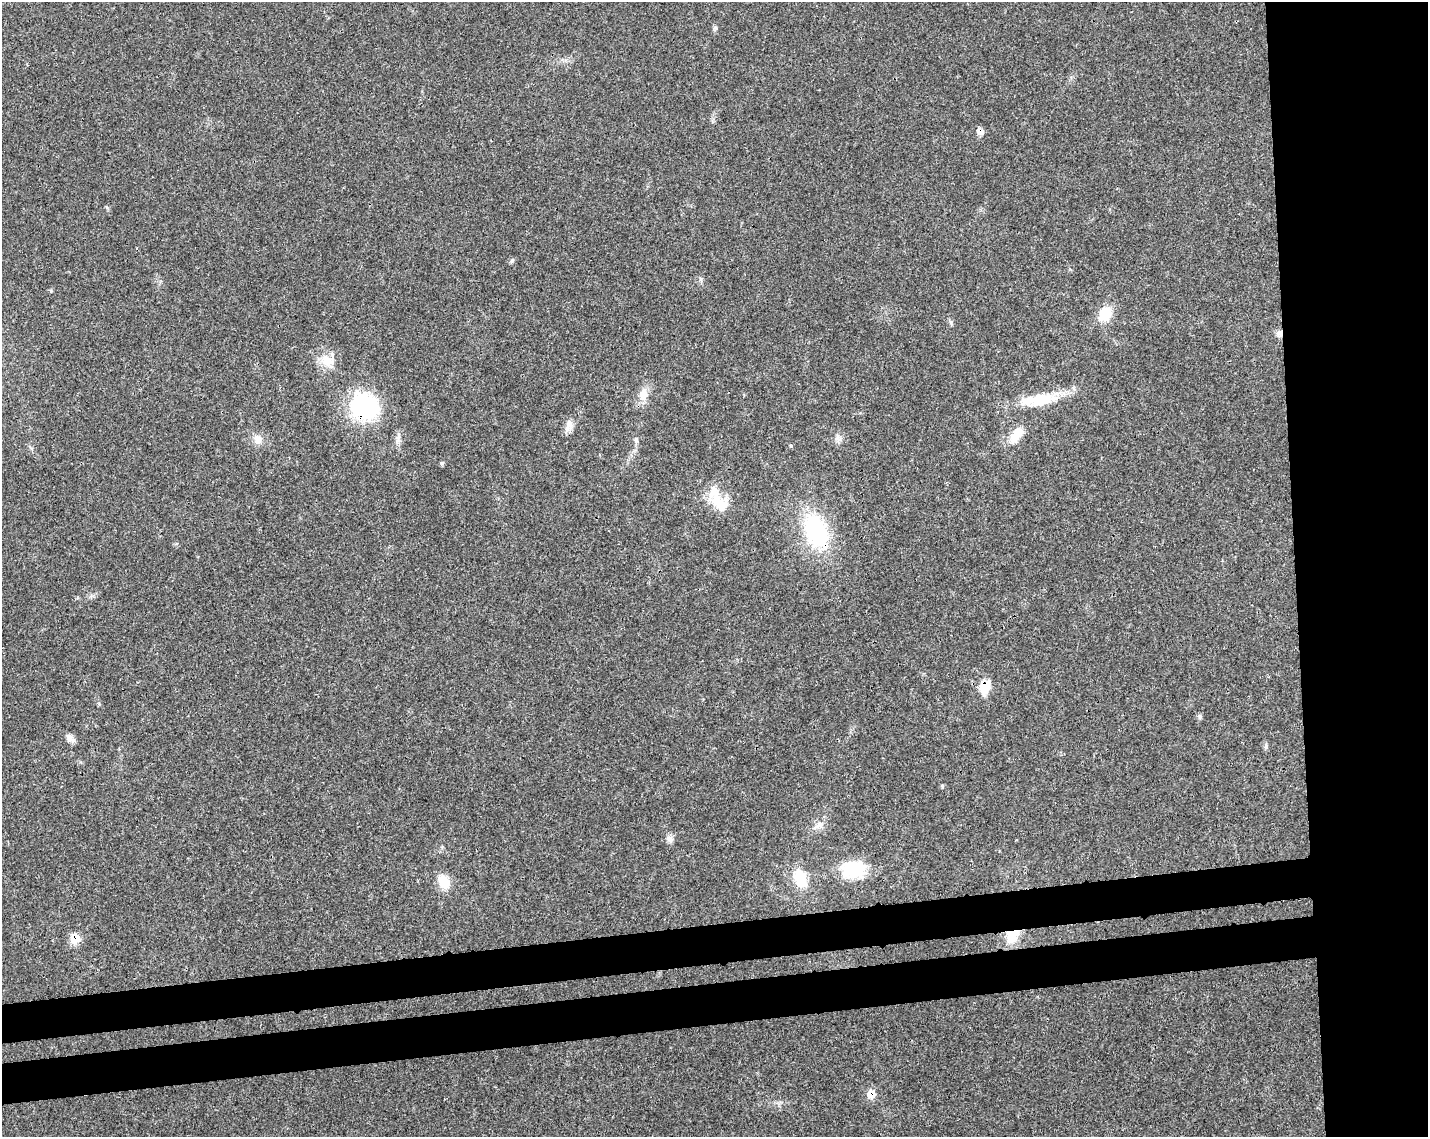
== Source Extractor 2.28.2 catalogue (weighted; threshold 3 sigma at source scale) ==
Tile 6 of 3 x 4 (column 3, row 2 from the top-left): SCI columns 2910-4335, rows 2324-3458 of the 4348 x 4649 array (HDU 1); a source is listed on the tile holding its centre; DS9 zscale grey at full resolution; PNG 1430 x 1139 px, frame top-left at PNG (2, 2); no overlay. Shown black and unused: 16% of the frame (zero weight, under 3 of 4 exposures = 5% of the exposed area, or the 3 px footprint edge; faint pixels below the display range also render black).
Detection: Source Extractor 2.28.2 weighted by HDU 2 'WHT'; one run over the whole footprint, this tile lists its part. Background 0.025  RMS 0.0029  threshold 0.013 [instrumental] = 3 sigma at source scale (4.5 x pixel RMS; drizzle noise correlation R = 1.50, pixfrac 1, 0.0396/0.0396 arcsec/px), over >= 5 px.
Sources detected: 31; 1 inside a brighter object's white glare — not listed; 1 inside a brighter listed object's ellipse — not listed separately; the other 29 listed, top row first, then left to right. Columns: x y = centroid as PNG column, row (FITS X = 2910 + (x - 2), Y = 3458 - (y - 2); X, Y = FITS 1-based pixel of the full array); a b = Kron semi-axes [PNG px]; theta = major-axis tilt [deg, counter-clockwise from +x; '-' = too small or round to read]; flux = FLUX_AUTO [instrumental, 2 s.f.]
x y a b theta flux
715 28 7 4 -30 0.51
980 132 9 7 -22 1.7
512 261 7 4 70 0.47
1105 314 18 14 68 6.3
1280 333 9 7 -86 1.2
327 360 19 14 -19 4.6
643 394 15 10 82 3.6
1039 400 42 15 6 11
364 406 36 34 -61 24
569 425 17 8 75 2
1017 434 24 12 55 4.6
258 440 12 11 - 2.2
636 440 7 4 -89 0.54
791 446 5 3 - 0.26
442 463 5 5 - 0.45
716 498 35 13 -78 6.5
816 531 39 25 -64 28
985 687 14 10 80 6.5
1200 716 7 6 - 0.58
70 738 12 7 -56 1.4
1266 746 8 4 89 0.59
820 824 10 9 - 1.8
669 839 11 7 -48 1.2
853 869 31 21 4 12
800 878 20 13 -71 8
444 882 15 11 -54 6
1012 936 20 15 53 6
75 939 8 7 - 7.6
871 1094 9 8 - 3.6
Overlapping masked pixels (flux is a lower limit): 8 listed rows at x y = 980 132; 1280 333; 364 406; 816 531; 985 687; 1012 936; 75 939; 871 1094
Unlisted compact peaks at least as high as the median listed source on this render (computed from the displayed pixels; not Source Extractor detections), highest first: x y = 942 786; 51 291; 107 208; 951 322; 701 279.